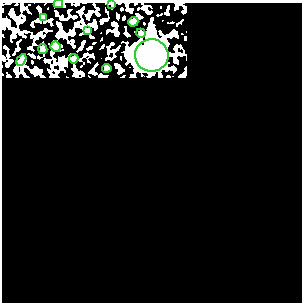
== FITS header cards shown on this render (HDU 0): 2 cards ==
NAXIS1  =                  300
NAXIS2  =                  300

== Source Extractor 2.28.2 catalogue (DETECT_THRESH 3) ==
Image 300 x 300 px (HDU 0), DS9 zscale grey, 1 PNG px = 1 image px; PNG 304 x 304 px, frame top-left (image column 1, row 300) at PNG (2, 3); each listed source drawn as its Kron ellipse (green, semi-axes under 4 px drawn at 4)
Background 0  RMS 0.38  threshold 1.13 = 3 sigma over >= 5 px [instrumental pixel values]
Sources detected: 12; all 12 listed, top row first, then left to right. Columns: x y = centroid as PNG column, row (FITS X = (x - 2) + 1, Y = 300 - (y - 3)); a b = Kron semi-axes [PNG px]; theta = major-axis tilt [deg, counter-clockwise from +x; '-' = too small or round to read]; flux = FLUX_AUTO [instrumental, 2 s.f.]
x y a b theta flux
112 3 4 2 - 22
58 4 5 3 - 41
43 17 3 3 - 28
133 22 5 5 - 220
87 30 4 3 - 40
141 33 5 4 - 110
56 47 5 5 - 110
43 49 5 4 - 160
152 55 16 16 - 6200
74 59 5 4 - 140
21 60 6 4 60 73
107 68 4 4 - 97
At the frame edge (FLAGS 8, measured only in part): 2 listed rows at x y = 112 3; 58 4